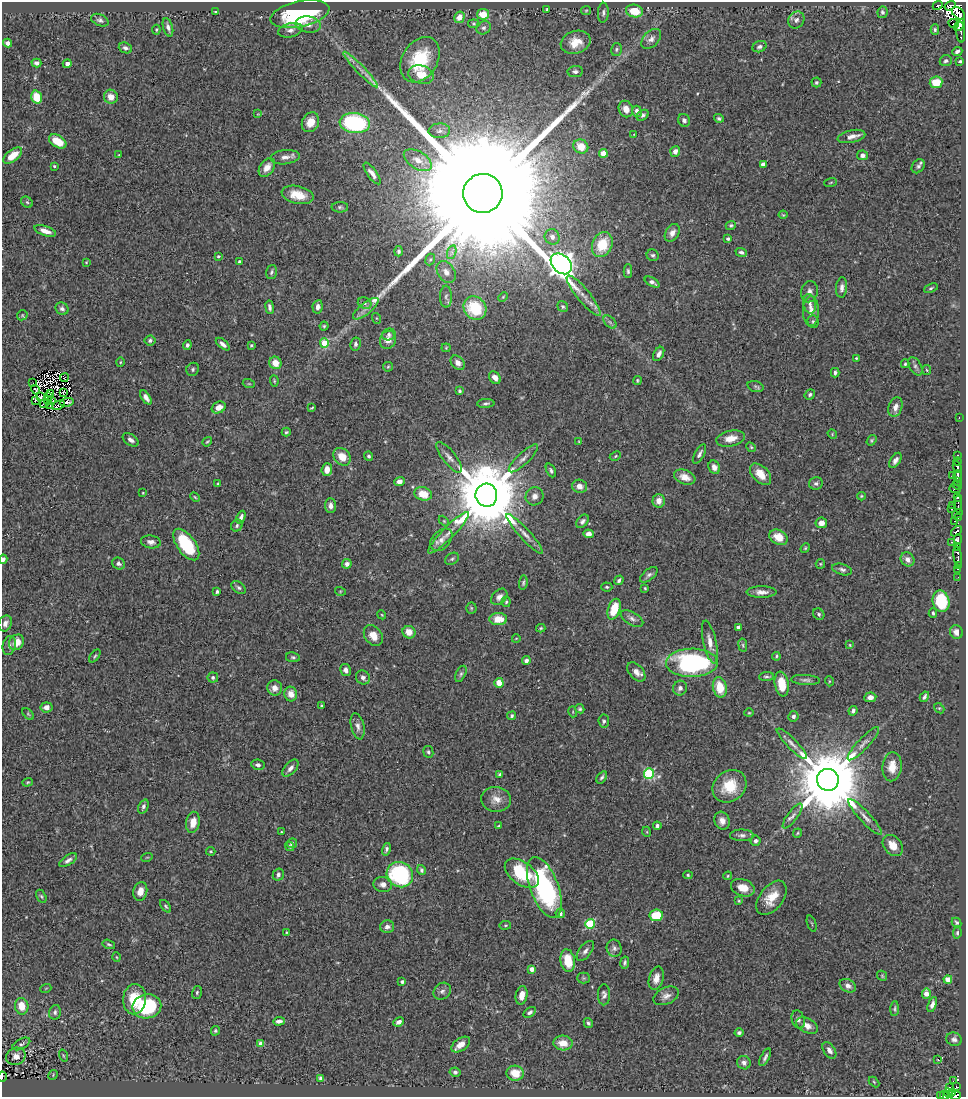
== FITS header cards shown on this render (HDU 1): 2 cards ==
NAXIS1  =                  964
NAXIS2  =                 1095

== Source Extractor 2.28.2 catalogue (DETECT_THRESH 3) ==
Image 964 x 1095 px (HDU 1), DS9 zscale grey, 1 PNG px = 1 image px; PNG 968 x 1099 px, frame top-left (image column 1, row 1095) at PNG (2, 2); each listed source drawn as its Kron ellipse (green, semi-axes under 4 px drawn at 4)
Background 0.792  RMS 0.026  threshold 0.0792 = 3 sigma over >= 5 px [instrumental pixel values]
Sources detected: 422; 9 with non-positive FLUX_AUTO (blend fragments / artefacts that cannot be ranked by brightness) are neither listed nor drawn; the other 413 listed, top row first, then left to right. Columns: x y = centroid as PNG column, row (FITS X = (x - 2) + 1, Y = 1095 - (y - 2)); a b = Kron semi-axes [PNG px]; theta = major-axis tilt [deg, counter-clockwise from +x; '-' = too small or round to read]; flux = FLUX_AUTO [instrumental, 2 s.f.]
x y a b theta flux
938 5 5 2 - 15
950 6 6 2 35 150
547 9 4 3 - 1.6
586 11 5 4 - 1.8
634 11 8 6 -10 38
215 12 3 2 - 1.9
882 12 6 5 - 4.1
603 13 10 5 86 4.8
958 13 8 5 -43 470
300 14 30 13 12 180
483 14 6 5 - 30
459 17 6 5 - 16
100 20 9 5 -24 5.2
796 20 9 7 50 7.2
474 24 6 4 -6 2.3
954 24 5 3 - 140
308 25 13 8 -8 12
959 25 7 4 57 690
168 27 9 5 -75 6.8
484 28 7 6 - 4.7
156 30 5 4 - 2
290 30 12 7 13 9.2
935 30 5 4 - 3.3
961 32 10 4 -86 350
651 39 12 7 47 9.3
576 42 15 11 17 28
8 43 4 4 - 6
759 47 7 5 22 5.6
125 48 7 5 -21 4.5
616 49 6 5 - 3.4
957 51 5 3 - 4.7
420 60 24 17 60 93
946 61 6 5 - 3.9
960 61 3 3 - 2.7
36 63 5 4 - 5
67 64 4 4 - 6.7
360 69 24 3 -46 12
575 71 7 5 9 4.7
421 75 13 9 -16 28
816 82 5 5 - 2.7
936 82 6 5 - 38
37 97 6 5 - 39
111 97 7 7 - 17
626 109 8 7 - 17
637 111 5 4 - 8.3
258 114 4 4 - 1.6
643 115 6 5 - 4.4
719 118 5 4 - 3.5
684 120 6 5 - 4.8
310 122 10 8 61 22
355 123 15 10 -7 220
439 131 11 7 4 8.1
634 134 3 2 - 1.2
851 136 14 6 12 11
58 141 9 6 -31 34
581 146 7 6 - 25
675 151 5 5 - 12
603 153 4 4 - 39
119 155 3 3 - 1.4
862 155 5 5 - 6.6
13 156 11 5 39 26
285 157 15 7 7 11
418 160 15 8 -32 20
763 165 4 4 - 14
54 166 3 3 - 2.2
918 166 8 5 53 4.7
267 167 10 7 55 14
372 173 13 5 -54 11
831 182 6 3 19 1.6
483 193 20 19 - 220000
298 195 16 9 -12 31
27 202 6 5 - 3
340 207 8 5 0 3.9
783 215 4 4 - 1.7
731 225 5 4 - 3
45 231 11 4 -18 12
672 233 10 6 59 9.8
552 237 8 7 - 9
728 239 4 3 - 3.5
602 245 13 10 66 53
399 251 5 4 - 3.9
452 252 7 4 72 5
741 252 6 4 -16 4.4
653 255 6 5 - 4.2
218 256 3 3 - 2.6
430 259 6 4 68 2.7
86 262 4 3 - 1.5
239 262 4 3 - 3.2
561 264 12 8 -43 2000
628 271 7 4 -89 3.6
271 272 7 5 74 3.7
446 272 12 8 -56 11
652 282 8 4 -30 5.3
842 288 10 5 86 7.7
931 288 7 4 23 2.9
809 292 11 8 77 9.5
584 296 25 6 -51 20
446 297 11 6 -89 6.6
503 297 5 3 - 1.6
365 303 7 5 -23 4.3
810 304 10 6 -79 7.4
270 307 7 4 -82 5.4
318 307 7 5 80 8.4
563 307 6 5 - 3.1
475 308 12 11 - 85
62 309 7 6 - 4.9
366 309 15 6 39 12
811 311 15 8 -90 12
22 315 5 4 - 2
376 318 5 3 - 1.6
813 321 6 5 - 3.4
610 322 8 4 -45 4.4
324 326 4 4 - 2.4
389 334 7 5 21 4.8
150 340 5 5 - 3.8
388 340 9 8 - 16
324 343 5 4 - 36
223 344 8 4 -40 7
355 344 6 5 - 4.6
187 345 4 4 - 5.2
251 345 3 3 - 2.2
446 348 4 4 - 1.8
659 354 8 4 61 8.5
856 358 3 3 - 2
120 362 5 3 - 1.6
275 363 6 6 - 22
458 363 8 6 -47 12
905 364 4 3 - 2.9
915 366 10 5 -59 5.1
388 367 5 4 - 2.2
193 369 7 6 - 3.4
927 370 5 3 - 1.8
835 373 5 4 - 4.6
64 377 4 2 - 0.68
495 378 7 5 -54 12
637 380 4 4 - 2.3
274 381 6 4 -83 2.3
33 383 2 2 - 4.8
249 384 6 4 -18 2.3
755 386 8 5 -19 3.7
35 390 5 3 - 1.5
460 391 4 4 - 2.9
64 392 3 2 - 0.92
51 393 3 2 - 2.8
810 395 5 4 - 3.4
40 397 3 2 - 2.7
49 397 2 2 - 1.5
146 397 8 4 -56 8.1
35 400 3 2 - 1.3
47 400 2 2 - 0.87
52 401 3 2 - 0.63
67 402 7 3 7 1.3
486 403 8 4 3 3.9
44 404 5 2 - 2.1
58 405 6 4 27 3
50 406 3 3 - 2.2
219 407 7 5 26 19
895 407 10 6 71 11
312 408 4 2 - 2
959 418 3 2 - 15
286 432 4 3 - 2.6
832 434 5 4 - 1.7
731 438 14 8 12 21
131 440 9 5 -35 7.1
871 440 5 4 - 2.6
207 442 5 3 - 1.9
579 442 4 2 - 1.3
751 447 5 4 - 2.1
699 454 11 4 61 5.6
958 455 3 3 - 15
369 456 4 4 - 3.4
615 456 6 4 25 2.4
342 457 10 7 -48 24
449 457 19 6 -51 11
523 458 19 6 43 10
895 460 8 5 57 6.8
958 462 4 3 - 38
714 467 7 5 -62 8.4
957 467 6 3 -66 270
327 470 6 5 - 16
551 470 7 4 -65 4.1
761 474 13 8 -46 25
953 476 2 2 - 8.1
958 476 6 3 90 480
685 477 11 7 -21 17
399 481 5 4 - 10
958 482 4 2 - 47
218 483 3 3 - 1.3
816 483 7 6 - 4.7
957 485 5 3 - 18
580 486 7 6 - 11
955 489 5 3 - 73
143 493 4 3 - 1.6
423 494 9 6 -17 32
486 495 11 11 - 24000
535 496 9 8 - 9.8
861 496 4 3 - 1.9
195 497 6 3 -45 2
957 497 4 3 - 64
659 501 7 6 - 13
958 504 8 3 -89 130
952 505 2 2 - 4.3
331 506 7 5 -86 8
951 509 3 2 - 40
957 514 5 3 - 73
241 517 7 4 66 6.3
958 517 3 2 - 15
444 521 6 4 -45 1.9
582 521 7 5 51 5.5
954 521 3 3 - 150
821 523 5 5 - 13
237 526 6 5 - 3.9
957 531 6 3 40 290
448 533 28 6 45 19
525 534 26 5 -48 14
588 534 5 4 - 8
779 537 10 7 -29 29
958 539 5 3 - 220
441 540 13 9 45 13
151 542 10 6 -9 8.2
951 542 3 2 - 12
186 545 18 9 -54 110
805 548 5 4 - 2.2
957 548 3 3 - 46
958 556 10 3 -81 470
3 559 4 3 - 7.2
452 559 7 5 30 3.6
908 559 7 6 - 10
118 563 6 5 - 4.8
347 564 5 4 - 7.2
820 564 5 4 - 2.1
958 565 2 2 - 4.9
842 569 10 5 -16 5.4
958 569 3 2 - 10
649 575 10 5 39 5.2
958 577 3 2 - 3.7
619 580 5 3 - 4.5
523 583 7 4 83 3
607 587 5 4 - 2.5
238 588 8 5 -38 4.4
645 588 4 3 - 1.6
340 591 5 3 - 1.7
217 592 3 3 - 3.4
761 592 15 5 0 11
499 597 9 6 44 8
941 601 11 8 -78 91
506 602 5 4 - 2.6
471 608 5 5 - 2.2
614 609 11 6 71 40
933 613 4 3 - 3.1
819 614 6 5 - 3.5
382 615 4 3 - 1.7
498 619 9 6 -1 27
632 619 12 6 -29 7.3
5 623 8 6 66 7.4
738 627 3 3 - 6.2
541 628 4 3 - 2.2
409 632 6 6 - 17
956 632 7 6 - 10
373 635 11 8 -54 19
516 639 4 2 - 1.2
16 642 8 7 - 20
710 642 22 6 -77 17
743 645 7 3 -82 2.4
850 645 4 3 - 1.4
9 646 9 6 80 4.8
95 656 7 4 53 2.7
776 656 4 3 - 2.2
293 657 7 5 -10 3.3
526 661 4 4 - 7.1
692 663 26 14 0 300
345 670 6 5 - 6.6
636 672 11 7 -48 12
461 674 8 5 65 3.9
213 677 5 5 - 4
363 677 7 6 - 8.1
766 677 7 4 5 3.7
806 680 14 5 -4 5.9
829 681 5 3 - 1.7
499 683 5 4 - 23
782 684 12 7 -81 38
720 687 10 7 -78 41
275 688 7 7 - 13
680 688 7 7 - 6.1
291 694 7 6 - 15
870 697 6 5 - 9.9
924 697 5 3 - 4.3
321 705 3 2 - 2
46 707 6 5 - 11
939 708 6 4 -42 2.4
580 709 5 4 - 2.9
853 711 5 4 - 4.5
573 712 5 3 - 1.6
749 713 4 4 - 1.8
28 714 7 4 -45 2.6
512 716 4 4 - 3.6
793 716 5 5 - 6.2
604 721 6 5 - 4.3
358 726 13 6 -77 9
792 744 21 5 -45 10
863 744 22 5 47 10
428 752 6 5 - 3.5
258 765 6 5 - 4.9
892 767 14 9 85 24
290 768 10 5 48 8.8
500 774 4 3 - 3.7
649 774 5 5 - 150
602 777 7 4 56 3.9
828 780 11 11 - 23000
27 782 5 4 - 2
730 786 18 15 39 50
496 799 15 12 -6 18
143 807 7 5 67 5.3
792 816 15 5 53 8.4
865 817 24 5 -47 13
722 821 9 7 -73 12
193 822 11 7 78 19
498 826 4 3 - 1.7
657 826 4 3 - 4.1
281 832 3 2 - 1.3
647 832 5 3 - 1.5
797 833 5 3 - 1.9
742 835 12 6 1 6.5
756 841 5 5 - 5.5
292 843 5 5 - 5.1
893 845 12 8 -50 22
289 846 5 4 - 3
386 849 6 4 76 4.9
211 851 5 4 - 2.3
147 857 6 3 18 1.6
68 860 10 5 33 6.2
421 870 5 4 - 3.7
522 873 19 11 -36 89
278 875 6 5 - 5.1
400 875 13 12 - 190
688 875 5 4 - 2.7
728 876 4 4 - 2.3
383 884 9 7 -10 9.8
544 887 32 14 -69 280
743 888 12 8 -20 22
140 891 10 7 77 18
41 896 7 4 -60 2.9
771 898 19 11 52 32
739 901 4 3 - 1.8
166 906 7 4 -53 3.2
560 913 5 4 - 6
656 915 7 6 - 55
957 922 5 4 - 2.7
812 923 8 2 -69 1.9
590 924 5 5 - 120
505 925 6 3 8 1.9
387 927 7 6 - 8.4
287 932 3 3 - 1.7
957 933 6 4 81 3.4
109 944 6 4 -18 2.8
614 948 8 7 - 6.1
585 951 12 6 52 7
117 957 5 3 - 1.5
568 961 11 7 -79 48
625 963 6 4 78 4.2
532 969 4 4 - 14
882 976 6 4 -48 2.1
584 978 6 5 - 2.9
656 978 12 7 75 16
948 979 4 4 - 30
402 982 3 3 - 5.5
848 986 8 6 -27 8.3
46 988 5 3 - 1.5
442 991 9 7 43 6.7
197 992 7 5 75 2.9
926 993 5 4 - 18
521 995 9 6 80 18
604 995 10 6 89 6.3
666 996 13 8 25 11
135 999 15 11 86 52
932 1005 8 4 70 7.3
22 1006 8 6 -80 26
147 1006 14 12 10 130
894 1009 7 3 88 2.9
55 1012 7 6 - 4.7
530 1012 7 4 37 4.6
798 1020 9 6 -73 6.1
279 1021 6 4 3 7.4
399 1022 5 4 - 8.8
588 1023 5 4 - 3.4
807 1026 12 7 -28 13
215 1031 5 4 - 2.8
739 1032 4 4 - 3.9
954 1039 8 6 -13 6.1
563 1043 9 7 -2 23
21 1044 9 5 28 4.3
261 1044 4 4 - 15
461 1044 10 6 34 16
829 1050 9 5 -56 7.8
16 1056 10 8 23 13
63 1056 6 3 -71 1.8
765 1057 9 3 63 4.6
938 1060 3 2 - 0.68
744 1063 7 6 - 6.4
455 1072 5 4 - 3.8
515 1073 8 7 - 32
53 1075 5 3 - 1.7
2 1077 5 2 - 24
320 1078 4 3 - 3.8
953 1081 2 2 - 4
874 1082 6 4 -46 1.9
950 1087 4 3 - 11
957 1087 4 3 - 35
952 1092 4 3 - 110
948 1093 5 4 - 110
944 1095 5 2 - 15
955 1095 5 2 - 68
940 1096 3 2 - 7.9
At the frame edge (FLAGS 8, measured only in part): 5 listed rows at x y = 3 559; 2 1077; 944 1095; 955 1095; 940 1096
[9 non-positive-flux detections neither listed nor drawn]